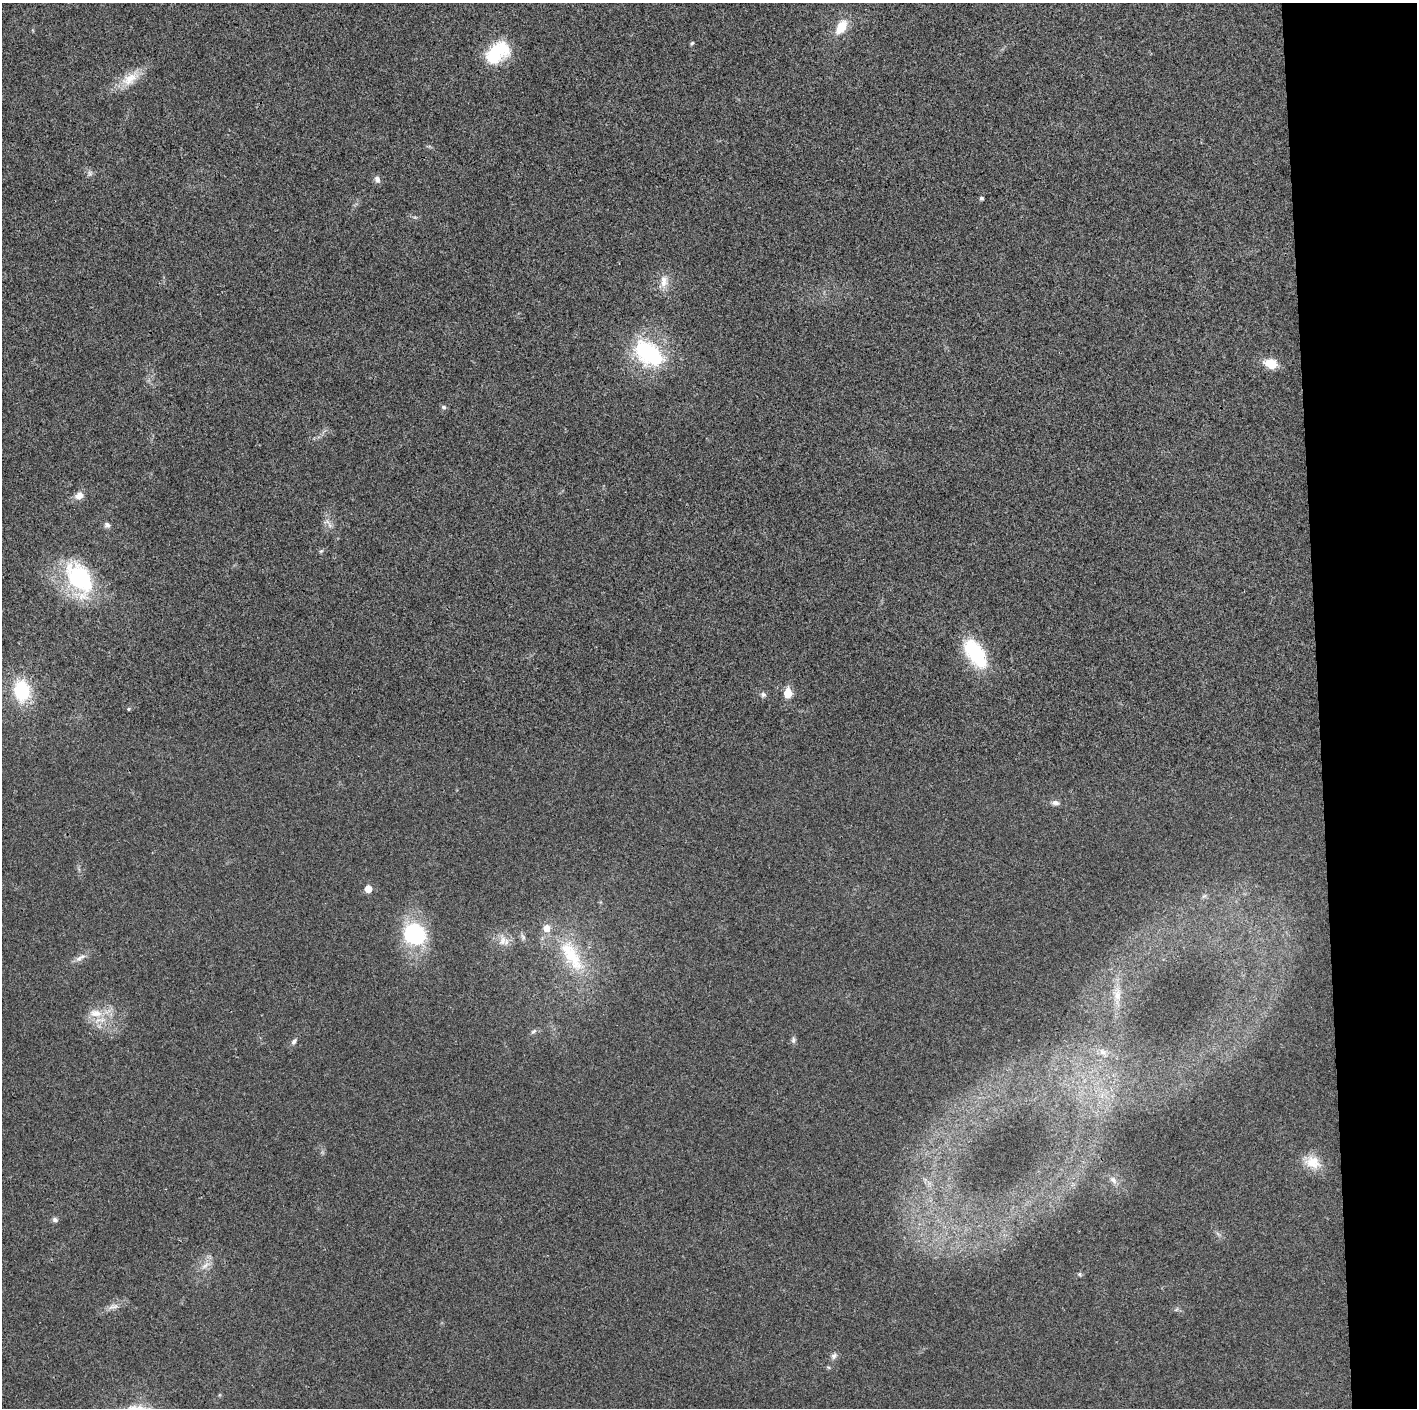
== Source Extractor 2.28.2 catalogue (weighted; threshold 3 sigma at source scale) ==
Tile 6 of 3 x 3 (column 3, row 2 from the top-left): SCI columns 2831-4245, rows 1420-2825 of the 4245 x 4233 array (HDU 1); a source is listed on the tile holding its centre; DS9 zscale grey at full resolution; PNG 1419 x 1410 px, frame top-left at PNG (2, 3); no overlay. Shown black and unused: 7% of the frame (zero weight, under 3 of 4 exposures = <1% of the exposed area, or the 3 px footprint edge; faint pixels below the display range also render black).
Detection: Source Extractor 2.28.2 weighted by HDU 2 'WHT'; one run over the whole footprint, this tile lists its part. Background 0.0207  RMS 0.0056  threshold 0.0251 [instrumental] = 3 sigma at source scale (4.5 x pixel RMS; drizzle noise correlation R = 1.50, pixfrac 1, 0.05/0.05 arcsec/px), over >= 5 px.
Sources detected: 44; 1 inside a brighter object's white glare — not listed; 1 inside a brighter listed object's ellipse — not listed separately; the other 42 listed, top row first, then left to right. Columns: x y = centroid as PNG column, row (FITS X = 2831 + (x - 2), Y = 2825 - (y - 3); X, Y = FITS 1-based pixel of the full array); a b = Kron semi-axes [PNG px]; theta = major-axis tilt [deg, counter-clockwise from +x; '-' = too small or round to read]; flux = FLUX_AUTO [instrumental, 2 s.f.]
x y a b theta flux
841 27 21 12 60 10
692 43 6 4 53 0.69
494 55 27 22 77 22
130 79 29 14 34 12
90 173 8 6 84 1.7
377 179 8 7 - 2.3
981 198 4 4 - 1.3
664 281 19 11 87 6.1
648 353 36 23 -36 55
1271 364 12 9 -16 11
444 407 7 6 - 1.2
79 496 10 9 - 4.4
327 522 11 7 -14 2.5
107 525 9 6 -14 1.8
321 551 7 4 44 0.79
79 578 37 23 -60 62
975 654 37 18 -57 37
22 691 20 15 -83 34
788 693 6 5 - 16
763 695 7 7 - 1.4
128 709 5 4 - 0.74
1055 803 11 7 -7 2.3
368 889 5 5 - 7.2
1204 896 7 6 - 1.4
414 934 22 20 -28 50
523 937 9 6 -73 1.7
503 941 16 10 83 5.5
571 956 59 22 -59 41
80 958 17 6 30 3.4
1117 995 14 9 88 4.7
96 1013 20 10 -3 8.8
533 1031 9 5 43 1.3
793 1040 8 6 82 1.5
294 1041 9 5 53 1.7
1102 1052 10 8 -15 2.9
1313 1162 23 16 -21 10
1113 1180 12 8 -48 3.2
55 1220 7 6 - 1.5
205 1265 14 6 32 3.3
1079 1274 6 5 - 0.92
113 1307 17 6 12 3.2
834 1356 9 7 58 2